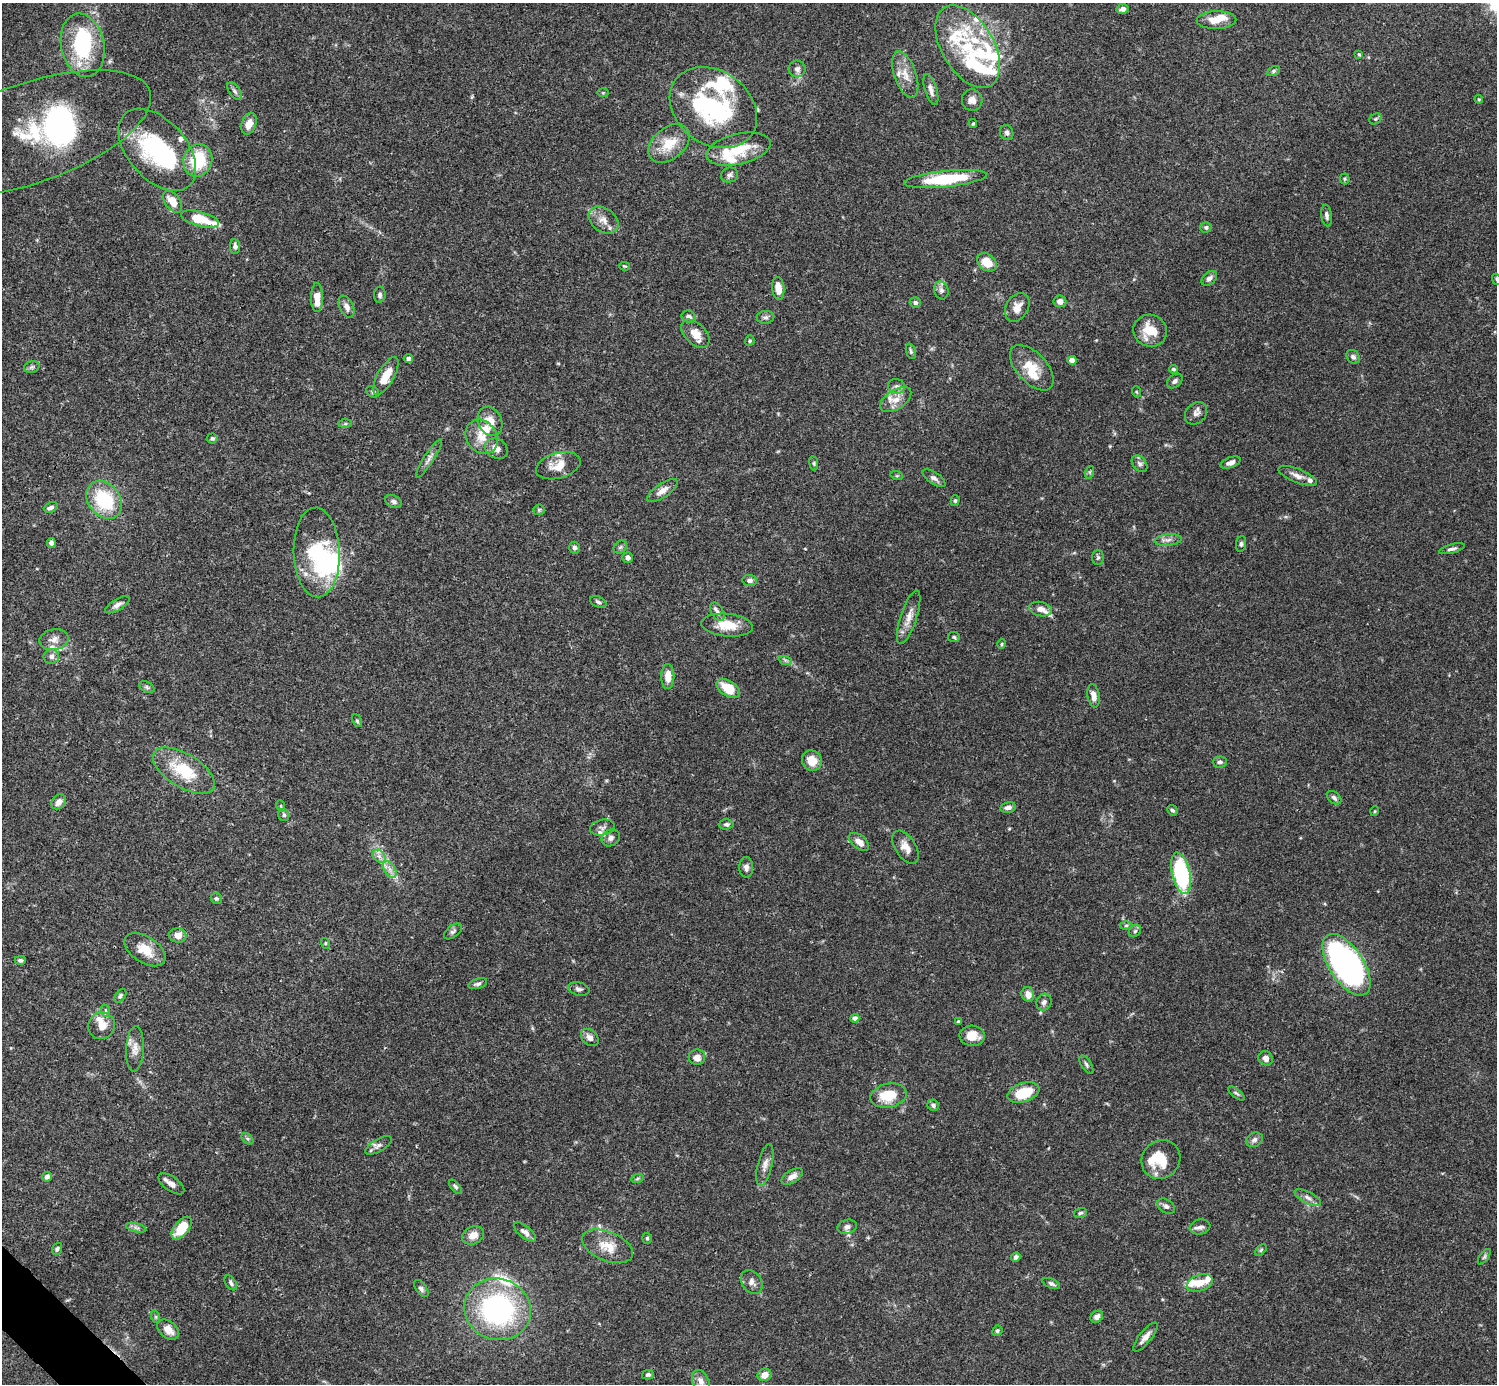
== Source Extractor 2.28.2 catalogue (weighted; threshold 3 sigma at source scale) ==
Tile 7 of 4 x 4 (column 3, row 2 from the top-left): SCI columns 2990-4484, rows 2920-4301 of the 5982 x 5981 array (HDU 1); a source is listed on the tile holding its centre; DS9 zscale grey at full resolution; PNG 1499 x 1386 px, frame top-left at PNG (2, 3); each listed source drawn as its Kron ellipse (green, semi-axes under 4 px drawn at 4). Shown black and unused: <1% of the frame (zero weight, under 3 of 4 exposures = <1% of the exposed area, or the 3 px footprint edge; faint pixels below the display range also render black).
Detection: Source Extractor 2.28.2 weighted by HDU 2 'WHT'; one run over the whole footprint, this tile lists its part. Background 0.0692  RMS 0.0032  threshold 0.0144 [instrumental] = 3 sigma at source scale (4.5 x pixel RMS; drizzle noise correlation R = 1.50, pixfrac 1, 0.05/0.05 arcsec/px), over >= 5 px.
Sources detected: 234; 8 inside a brighter object's white glare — neither listed nor drawn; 31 inside a brighter listed object's ellipse — not listed separately; the other 195 listed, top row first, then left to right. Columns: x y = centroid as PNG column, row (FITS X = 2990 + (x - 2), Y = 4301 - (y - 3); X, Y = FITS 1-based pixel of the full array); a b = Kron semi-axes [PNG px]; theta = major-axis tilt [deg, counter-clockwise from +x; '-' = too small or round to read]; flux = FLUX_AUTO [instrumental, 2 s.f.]
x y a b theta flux
1123 9 6 5 - 1.4
1217 20 20 9 1 4.5
83 45 32 21 -79 25
968 47 45 26 -59 23
1359 54 3 3 - 0.31
797 69 8 8 - 1.4
1273 71 7 4 28 0.52
905 75 24 11 -70 4.3
931 90 16 6 -73 1.8
235 91 10 5 -53 0.92
603 93 6 4 0 0.35
1479 99 4 3 - 0.3
972 100 11 10 - 2.1
713 108 47 36 -36 38
1375 119 6 5 - 0.47
249 124 11 7 71 2.9
973 124 4 3 - 0.35
30 133 127 50 19 55
1007 133 8 6 -65 0.88
669 143 23 15 40 8
738 149 33 15 14 11
157 150 48 29 -49 36
198 160 16 14 73 14
730 175 9 7 18 0.96
945 179 42 8 6 19
1345 179 5 5 - 0.4
173 202 12 7 -53 4.3
1327 216 11 5 -82 1.1
200 219 19 7 -15 8.9
603 220 16 11 -35 3.2
1206 227 5 5 - 0.69
235 246 7 5 -84 1.1
987 262 11 8 -38 5
624 266 5 4 - 0.35
1209 278 9 6 41 1.3
1496 279 5 3 - 0.31
778 288 11 6 -84 3.4
941 290 9 7 -72 1.1
380 295 8 6 88 0.85
317 297 14 6 -89 4.4
1060 301 6 6 - 1.5
915 302 5 5 - 0.82
346 307 12 7 -65 1.8
1017 307 15 11 60 3.2
689 317 7 6 - 1.2
765 317 9 6 2 0.93
1150 331 17 16 - 7.5
695 334 17 10 -44 3.8
750 341 5 4 - 0.46
911 351 8 4 -73 0.6
1353 357 7 6 - 0.98
408 358 5 4 - 0.71
1072 360 4 4 - 1.9
32 367 8 5 17 0.69
1032 368 28 15 -47 6.7
1173 369 4 4 - 0.61
386 376 21 8 61 5.8
1175 381 9 6 40 1
897 386 8 7 - 1.2
373 392 7 5 -35 0.57
1137 392 5 3 - 0.31
896 400 17 9 34 3.3
1196 413 12 9 46 1.7
490 421 15 11 -65 4.2
345 424 7 4 1 0.48
482 437 18 15 -54 5.4
212 438 5 5 - 0.54
496 449 12 9 -32 2.7
429 458 23 5 57 1.7
1231 462 10 5 20 1.6
814 463 7 3 -82 0.45
1140 464 9 6 -50 1
558 466 23 12 16 5.2
1090 472 6 4 72 0.52
897 476 6 4 -18 0.36
1298 476 20 7 -22 2.2
934 478 13 6 -33 1.3
662 491 18 7 34 2.3
104 500 21 16 -51 19
955 501 5 4 - 0.52
394 502 8 6 -25 0.91
51 507 7 5 24 1
539 510 5 5 - 0.48
1168 540 13 6 6 1.5
51 543 5 4 - 1.1
1241 544 8 5 83 0.72
620 547 7 5 44 0.69
574 548 6 5 - 0.77
1452 549 13 4 15 1
317 552 45 23 -88 26
628 557 5 5 - 1.3
1098 557 7 6 - 0.69
750 581 7 5 -7 1.1
598 602 9 5 -25 0.77
117 605 14 5 30 1.4
1040 609 12 7 -13 2.2
717 612 10 6 -59 1.3
909 617 28 8 72 3.4
727 625 26 11 -6 6.4
954 637 6 5 - 0.48
54 639 14 10 11 2.5
1002 644 4 4 - 0.39
51 656 8 7 - 1.3
785 660 7 4 -18 0.64
668 676 12 6 90 3.5
147 687 8 5 -26 0.65
728 688 13 7 -33 8
1094 696 12 6 -80 2.4
357 721 7 4 -63 0.51
812 761 10 9 - 4.7
1220 762 7 5 2 1
184 771 35 17 -31 14
1334 798 8 5 -40 1
59 802 8 6 45 2.1
281 806 6 3 -72 0.37
1008 807 8 5 10 1.6
1172 810 5 4 - 0.62
1375 811 5 3 - 0.3
284 815 6 5 - 0.69
726 824 7 5 3 0.85
602 828 12 8 11 1.5
611 838 9 8 - 1.5
859 842 12 6 -39 2.5
905 847 18 10 -57 3.1
379 856 7 5 -45 1.3
746 867 10 7 -90 1.4
390 870 9 5 -59 1.5
1181 873 21 9 -78 35
216 898 6 5 - 0.54
1126 925 6 4 1 0.56
453 931 10 6 38 0.91
1135 931 7 5 46 0.64
178 935 8 7 - 2.6
325 943 5 3 - 0.31
145 950 23 13 -32 5.9
20 960 6 4 1 0.73
1347 965 35 17 -57 130
478 984 9 5 16 0.94
579 989 11 6 -12 1.1
1028 994 7 6 - 2.4
120 996 8 5 53 0.75
1044 1002 8 7 - 1.1
106 1011 6 4 -72 0.59
855 1018 4 4 - 1.6
958 1021 3 3 - 0.44
102 1026 14 13 - 3.7
972 1036 13 10 -4 4.1
590 1037 10 7 -44 1.8
135 1049 23 9 87 2.9
697 1057 8 7 - 2.1
1266 1058 7 7 - 1.7
1086 1065 10 5 -58 0.77
1023 1093 16 9 18 9.8
1236 1093 10 4 -40 0.68
889 1096 18 12 12 8.8
933 1105 6 5 - 0.82
247 1139 7 4 -45 0.57
1254 1140 9 6 27 1.2
378 1145 15 6 30 1.2
1161 1159 20 18 49 7.9
765 1165 21 7 77 2.3
792 1176 12 6 32 2
47 1177 5 5 - 1.4
637 1179 6 4 20 0.53
171 1184 15 7 -35 1.8
455 1187 8 4 -51 0.67
1308 1198 15 5 -26 1.5
1166 1206 10 6 -33 1
1080 1213 6 4 17 0.54
847 1227 10 7 13 1.3
1200 1227 10 7 10 1.3
136 1228 10 4 -13 0.87
182 1228 13 7 51 9.1
525 1232 13 6 -39 1.5
473 1235 11 8 25 3
647 1238 5 4 - 0.52
608 1246 27 14 -22 6.1
57 1249 6 4 69 0.67
1261 1250 7 4 46 0.39
1016 1257 5 4 - 0.87
1484 1257 9 4 55 0.62
752 1282 13 9 -54 1.9
231 1283 8 5 -54 0.76
1200 1283 13 8 19 3.6
1051 1284 9 4 -24 0.81
421 1289 10 5 -53 0.79
498 1309 34 30 -18 57
156 1317 6 4 -72 0.48
1097 1317 7 5 40 1.3
168 1330 12 8 -42 3.5
997 1331 5 4 - 0.53
1145 1337 18 6 51 2.3
648 1375 6 4 13 0.67
764 1375 7 6 - 2.8
701 1381 12 8 -66 2.1
Isophote crosses this tile's border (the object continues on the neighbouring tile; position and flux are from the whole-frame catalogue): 1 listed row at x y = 1496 279